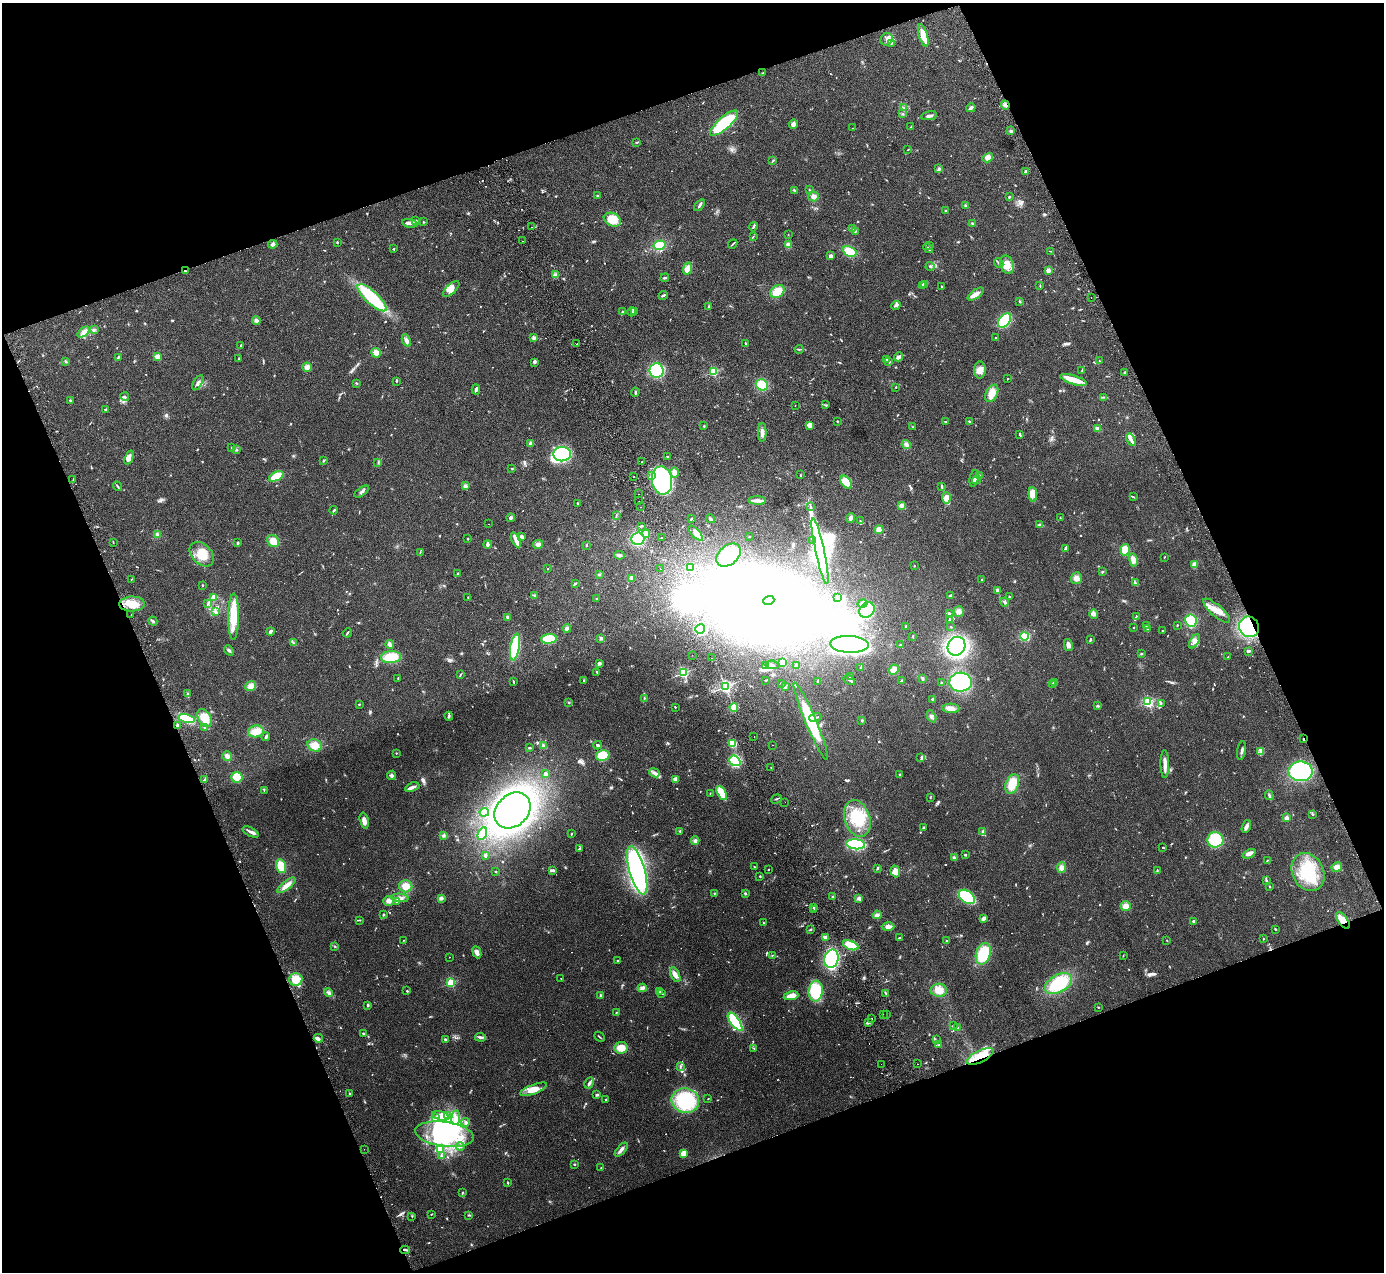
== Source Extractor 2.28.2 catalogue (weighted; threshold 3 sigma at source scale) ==
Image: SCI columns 55-5581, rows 180-5257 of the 5636 x 5565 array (HDU 1 of 3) = the unmasked area's bounding box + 8 px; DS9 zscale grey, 4 x 4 block average (1 PNG px = mean of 4 x 4 image px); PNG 1386 x 1274 px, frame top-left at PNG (2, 3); each listed source drawn as its Kron ellipse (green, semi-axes under 4 px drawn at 4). Shown black and unused: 41% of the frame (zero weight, under 2 of 3 exposures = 3% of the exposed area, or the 3 px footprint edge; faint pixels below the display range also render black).
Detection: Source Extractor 2.28.2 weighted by HDU 2 'WHT'. Background 0.0772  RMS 0.0083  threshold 0.0374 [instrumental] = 3 sigma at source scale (4.5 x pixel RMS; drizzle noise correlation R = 1.50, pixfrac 1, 0.05/0.05 arcsec/px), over >= 5 px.
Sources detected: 925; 10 too faint to see at this stretch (4 x 4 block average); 38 inside a brighter object's white glare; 4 cosmic-ray / hot-pixel residue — neither listed nor drawn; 21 coinciding with a brighter row at this scale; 48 inside a brighter listed object's ellipse — not listed separately; of the other 804, all 500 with FLUX_AUTO >= 2.63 (the completeness limit of this list) listed and drawn (304 fainter detections not listed), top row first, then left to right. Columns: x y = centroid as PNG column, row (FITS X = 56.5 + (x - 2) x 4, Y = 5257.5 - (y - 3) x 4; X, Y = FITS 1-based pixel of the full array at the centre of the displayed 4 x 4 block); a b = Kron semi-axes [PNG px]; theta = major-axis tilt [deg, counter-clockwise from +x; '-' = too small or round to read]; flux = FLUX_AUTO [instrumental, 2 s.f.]
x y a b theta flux
923 35 12 3 -74 81
887 39 6 5 - 24
891 43 3 2 - 4.1
762 73 2 2 - 3.3
1005 105 4 3 - 13
903 108 4 3 - 6.8
971 108 5 2 - 19
903 114 2 2 - 4.3
929 116 8 2 10 15
724 123 18 6 41 320
793 124 4 3 - 19
911 127 2 2 - 2.9
852 128 2 2 - 3.4
1011 131 2 2 - 54
637 142 4 2 - 4.3
908 150 2 2 - 3.4
988 158 5 4 - 30
772 161 3 2 - 3.8
939 169 3 2 - 5
1026 171 3 3 - 6.9
794 190 3 2 - 5.1
809 190 2 2 - 3
597 196 2 2 - 6.8
814 196 5 5 - 19
1009 197 2 2 - 5.9
700 205 7 2 55 10
965 205 3 2 - 4.1
945 210 3 2 - 4.4
612 220 9 6 -24 110
416 221 3 2 - 3.3
423 222 2 2 - 3.1
410 223 8 3 -11 18
972 223 2 2 - 4.3
531 227 2 2 - 5
753 227 4 2 - 5.5
852 228 2 2 - 7.5
855 232 2 2 - 3.6
788 234 2 2 - 3
753 236 3 2 - 2.7
522 241 2 2 - 56
337 242 3 2 - 4.4
273 244 4 3 - 12
733 244 5 2 - 5.2
659 245 6 4 13 120
788 245 4 4 - 11
930 245 3 2 - 3.8
928 248 5 2 - 7.5
393 249 2 2 - 4.1
1050 251 4 2 - 3.1
850 252 7 5 -27 120
831 256 3 3 - 13
999 263 5 2 - 6.4
1007 265 9 6 -73 57
930 266 4 2 - 5.3
687 269 6 4 77 39
1048 270 2 2 - 110
185 271 3 2 - 4.2
555 275 2 2 - 3.4
665 278 4 2 - 6.1
925 284 2 2 - 3.1
922 286 3 3 - 6.2
1040 286 2 2 - 3.2
942 287 3 2 - 2.7
451 289 10 4 43 32
777 291 8 6 34 66
976 294 9 4 34 34
663 295 5 2 - 7.9
1091 297 2 2 - 6.7
372 298 19 6 -43 320
1020 301 2 2 - 4.4
896 305 5 2 - 9.7
709 306 3 2 - 5
635 311 3 2 - 6.1
623 312 2 2 - 4.4
632 312 4 2 - 6.8
1004 320 8 5 52 230
256 321 4 4 - 16
94 330 4 2 - 5.5
84 332 7 3 40 19
995 337 2 2 - 4
534 338 3 3 - 8.3
406 340 6 4 -65 17
746 343 2 2 - 7.5
577 344 2 2 - 18
241 346 3 2 - 3.6
799 349 4 2 - 5.1
376 353 5 5 - 29
157 356 2 2 - 160
118 357 3 2 - 5.5
899 357 4 2 - 23
239 359 3 2 - 2.9
887 359 3 2 - 3.2
65 361 3 2 - 7.8
1099 361 2 2 - 2.7
534 362 3 3 - 10
889 362 3 2 - 7.4
307 367 5 4 - 31
980 370 8 6 90 34
1082 370 3 2 - 4.1
657 371 7 7 - 360
713 372 2 2 - 480
1125 373 3 2 - 6
1007 379 2 2 - 3.5
1073 380 14 4 -18 68
396 381 2 2 - 2.9
198 383 8 3 61 14
356 383 2 2 - 2.8
762 385 6 5 - 120
896 387 2 2 - 2.9
476 389 5 3 - 8.5
635 392 4 2 - 5.7
992 393 9 6 63 60
125 397 4 2 - 6.8
1103 397 3 2 - 3.9
70 400 2 2 - 3.1
795 405 2 2 - 2.7
825 405 2 2 - 3.2
106 409 4 2 - 5.7
837 421 2 2 - 11
946 421 2 2 - 3.2
970 421 4 2 - 4.3
809 425 3 3 - 35
704 426 2 2 - 3.4
913 427 2 2 - 2.6
1097 428 4 3 - 7.2
762 432 9 4 90 22
1020 434 3 2 - 5.6
1131 440 7 4 -58 18
530 444 4 2 - 15
906 445 5 3 - 11
232 447 3 2 - 5
236 449 3 2 - 3.9
562 454 9 7 5 470
667 456 2 2 - 4.2
129 458 7 3 69 23
324 461 3 2 - 3.8
642 462 2 2 - 5.6
378 463 2 2 - 2.7
512 469 2 2 - 4.3
674 472 5 4 - 30
801 475 2 2 - 2.8
276 476 8 4 26 100
651 476 2 2 - 4.6
980 476 4 2 - 9.3
634 477 2 2 - 7
974 478 8 2 78 12
73 480 4 2 - 4.5
662 480 14 10 -80 700
976 480 5 3 - 11
846 482 7 4 -50 67
117 486 5 2 - 6
465 486 4 3 - 10
941 486 3 2 - 6.7
362 492 8 3 36 15
639 494 2 2 - 8.3
1033 494 7 4 -84 23
1133 497 3 2 - 4
946 498 5 3 - 54
757 500 9 2 -2 41
639 501 2 2 - 3.5
577 503 3 2 - 3.2
901 506 4 3 - 9
641 507 2 2 - 3.8
811 507 2 2 - 4.5
334 510 4 2 - 8.4
616 515 4 2 - 4.7
511 518 4 3 - 8.9
850 518 5 3 - 10
1060 518 2 2 - 4.4
691 519 3 2 - 4.5
710 519 4 2 - 5.7
860 521 2 2 - 2.9
489 524 2 2 - 4.6
1040 525 4 2 - 7.2
642 526 3 2 - 3.6
879 530 4 4 - 27
696 533 9 3 -47 20
646 534 4 4 - 25
158 535 4 3 - 10
521 537 4 4 - 10
749 537 2 2 - 4.9
661 538 2 2 - 5.3
468 539 3 2 - 4.3
638 539 6 6 - 250
516 540 8 4 -64 26
273 541 6 5 - 49
813 541 3 2 - 5.1
113 542 3 2 - 3
238 543 2 2 - 8
487 544 4 2 - 24
538 544 5 4 - 15
586 545 3 2 - 3.5
1065 548 4 2 - 11
1125 550 6 4 -86 68
820 551 34 4 -78 2400
420 552 2 2 - 2.9
202 554 14 10 -45 89
619 555 5 3 - 11
729 555 14 9 42 170
1164 557 2 2 - 3.7
1133 560 6 4 -78 24
1195 565 4 3 - 29
914 566 2 2 - 4.7
690 568 4 4 - 53
548 569 2 2 - 4.1
660 569 2 2 - 2.6
1102 572 2 2 - 3.3
458 574 3 3 - 5.4
599 575 3 2 - 3.9
632 578 3 3 - 24
1076 578 6 5 - 24
131 579 3 2 - 2.7
982 579 2 2 - 11
575 583 3 2 - 4.8
1135 583 4 3 - 5.8
202 585 2 2 - 3.1
997 590 3 3 - 8.5
951 595 4 2 - 5.3
535 596 3 3 - 5.7
468 597 3 2 - 3.6
1009 597 3 2 - 4.8
213 598 3 2 - 8.5
837 598 4 2 - 8.4
596 599 2 2 - 3.2
769 601 6 3 19 13000
1004 602 4 2 - 7.8
863 603 5 3 - 30
132 604 13 7 2 71
208 604 3 2 - 5.1
867 610 8 7 - 190
959 611 5 5 - 20
1217 611 17 5 -41 50
216 612 3 2 - 6
131 614 2 2 - 8.2
949 614 3 2 - 9.1
1094 614 5 4 - 16
1136 616 2 2 - 4.1
234 617 23 5 90 150
508 617 3 3 - 8.6
949 619 3 2 - 4.3
153 621 4 3 - 8.4
1191 621 6 5 - 240
1146 625 3 2 - 3.2
1177 625 2 2 - 3.6
906 626 2 2 - 13
951 627 2 2 - 4.9
1134 627 2 2 - 3.1
1249 627 10 9 - 340
567 628 4 4 - 12
1148 628 3 2 - 4.8
700 629 5 4 - 160
270 631 4 2 - 16
1162 631 2 2 - 2.8
347 633 4 2 - 4.7
1024 636 4 3 - 190
913 637 3 2 - 3.3
601 638 3 3 - 6.9
549 639 8 4 4 130
1090 640 3 2 - 5.3
1194 641 8 4 58 19
293 643 4 2 - 5
390 644 4 2 - 19
850 644 19 8 -2 1700
900 645 2 2 - 5.3
1068 645 6 3 -79 25
956 646 9 8 - 830
515 647 13 4 81 230
229 650 6 3 -49 9.6
1248 651 4 2 - 9.9
1141 654 2 2 - 3.4
692 655 2 2 - 2.7
391 657 10 6 5 160
1228 657 3 2 - 3.5
711 658 2 2 - 6.2
599 663 4 3 - 11
782 663 3 3 - 64
766 665 3 2 - 5.2
772 665 7 3 -6 10
796 666 3 2 - 18
861 668 3 2 - 5.5
894 670 5 4 - 41
597 672 2 2 - 5.8
683 673 2 2 - 660
460 675 4 2 - 3.9
851 676 3 2 - 5.1
922 678 2 2 - 3.6
398 679 3 2 - 3.7
766 680 3 2 - 3
849 680 6 2 -35 8
583 681 3 2 - 3.6
818 681 2 2 - 3.7
901 681 3 2 - 3.8
513 682 3 2 - 4.4
961 682 11 9 -2 430
1055 682 2 2 - 2.6
942 683 2 2 - 30
781 684 2 2 - 4
1052 684 3 2 - 6.2
251 686 5 5 - 34
785 686 3 2 - 5.9
725 687 2 2 - 1100
188 694 2 2 - 4
644 698 3 2 - 3.8
933 699 3 3 - 7.2
569 702 2 2 - 2.7
1147 702 2 2 - 460
1161 703 3 2 - 3
359 704 2 2 - 4.8
1098 706 3 2 - 4.6
675 707 2 2 - 3.2
734 707 4 3 - 84
951 708 8 4 -2 28
449 716 4 2 - 10
931 716 6 4 -63 13
815 717 6 2 21 6
205 718 10 6 -58 89
186 719 8 4 -16 180
862 720 3 2 - 4.7
811 721 42 5 -67 240
178 726 2 2 - 100
204 728 2 2 - 3.6
256 731 8 6 10 60
754 736 2 2 - 7.2
266 737 4 3 - 7.6
1303 739 3 2 - 3.7
733 743 4 3 - 120
315 745 7 5 -20 52
598 745 4 3 - 9.2
773 745 2 2 - 2.8
543 746 4 3 - 12
529 748 2 2 - 4.6
1242 751 9 2 80 12
1261 751 4 3 - 9.2
396 753 2 2 - 8.6
603 755 7 5 14 130
227 756 5 4 - 17
921 757 2 2 - 2.8
735 761 6 5 - 200
1165 764 14 3 -89 31
771 767 2 2 - 3.5
1301 771 12 10 -2 510
655 773 5 3 - 15
545 774 3 3 - 9.9
900 774 2 2 - 4.8
391 775 5 2 - 6.8
237 777 5 5 - 160
675 779 4 3 - 13
205 780 3 2 - 7.2
1012 784 10 6 67 91
412 787 7 3 21 19
264 790 3 2 - 3.9
710 793 2 2 - 3.4
722 793 8 3 -61 110
1269 795 5 2 - 7.9
930 798 2 2 - 3.1
776 799 5 2 - 5.2
785 802 2 2 - 8.8
512 810 20 15 45 2100
484 812 5 3 - 12
1313 814 2 2 - 2.7
857 818 19 12 -71 160
1286 818 2 2 - 120
364 821 8 3 -77 29
924 827 2 2 - 4.3
1246 827 7 3 69 18
680 831 2 2 - 3.9
983 831 3 2 - 6.9
251 832 9 3 -28 17
482 834 6 4 64 63
572 834 3 2 - 3.5
443 835 4 3 - 8.2
1215 840 8 7 - 190
695 841 4 4 - 10
856 844 9 5 -4 330
1163 847 2 2 - 3.6
579 849 3 2 - 4.8
1249 854 7 3 24 19
485 855 2 2 - 25
965 855 2 2 - 7.6
954 857 4 3 - 7.7
1267 860 3 2 - 2.6
281 866 7 4 -73 86
754 867 2 2 - 2.7
1337 867 5 4 - 26
878 868 3 2 - 7.3
1062 868 5 4 - 19
553 870 3 2 - 10
637 870 25 7 -74 940
769 870 2 2 - 3
1157 870 2 2 - 3
895 871 6 5 - 33
496 872 2 2 - 4.8
1308 872 20 15 -64 220
760 876 3 2 - 3.1
1266 881 3 2 - 6.7
286 885 11 4 39 37
406 886 6 6 - 44
1269 886 3 2 - 2.9
714 893 2 2 - 3
745 893 2 2 - 4
833 896 2 2 - 7.9
967 897 9 6 -38 290
400 898 9 3 -3 18
441 898 3 3 - 8.8
859 898 3 3 - 9.7
389 901 5 5 - 17
397 902 2 2 - 3.5
1126 906 5 5 - 31
814 907 3 2 - 4.5
814 910 2 2 - 3.8
384 914 2 2 - 5.3
877 915 4 3 - 13
983 918 3 2 - 40
360 920 2 2 - 3.8
1194 921 2 2 - 45
1343 921 10 4 -55 76
763 923 3 2 - 3.1
888 927 6 3 0 24
810 929 3 2 - 5.5
1275 929 3 2 - 3
825 937 4 3 - 8.5
899 938 3 2 - 5.8
1263 939 2 2 - 2.9
404 940 2 2 - 4.5
946 941 2 2 - 20
1167 941 2 2 - 2.8
851 945 8 4 -22 110
335 946 3 2 - 4.5
477 952 6 4 -66 18
983 954 11 7 74 190
772 955 2 2 - 3.1
1123 955 3 2 - 2.8
449 957 2 2 - 3.4
831 959 9 7 76 520
618 961 3 2 - 5.8
675 975 8 4 -63 26
561 978 2 2 - 3.2
296 979 6 6 - 72
451 982 2 2 - 440
1059 983 15 8 30 170
642 988 4 3 - 11
939 990 8 6 1 52
407 991 2 2 - 5.1
816 991 10 7 85 210
660 992 2 2 - 2.9
328 993 4 2 - 9.3
886 993 3 2 - 5.7
662 994 2 2 - 3.9
600 995 3 2 - 4.5
791 996 7 3 11 55
368 1005 3 2 - 6.7
1098 1007 2 2 - 4
616 1012 2 2 - 4.2
883 1014 2 2 - 3.8
887 1015 2 2 - 2.8
872 1019 2 2 - 4.5
735 1022 11 4 -54 340
868 1023 3 2 - 12
953 1026 2 2 - 3.9
957 1027 4 2 - 4.6
363 1033 3 2 - 4.8
480 1037 5 2 - 10
599 1037 6 2 -41 4.6
318 1038 4 3 - 12
445 1039 4 2 - 6.2
936 1040 2 2 - 2.7
939 1045 2 2 - 3.4
621 1048 6 6 - 55
754 1049 3 2 - 2.8
980 1056 14 5 26 110
881 1064 2 2 - 4.1
917 1064 2 2 - 4.7
680 1067 3 2 - 5.5
589 1083 6 2 62 12
533 1089 14 4 21 62
350 1093 2 2 - 4
597 1095 3 2 - 6.6
606 1099 2 2 - 4.2
708 1099 2 2 - 3
685 1100 14 12 -12 320
448 1115 3 2 - 6.8
441 1116 9 3 -14 27
435 1118 3 2 - 5.7
456 1118 7 4 83 29
466 1122 4 3 - 10
444 1134 29 12 -8 260
460 1146 4 3 - 9.7
364 1149 2 2 - 3.5
440 1150 3 2 - 6.3
621 1150 8 3 49 19
683 1153 3 3 - 42
441 1156 3 2 - 3.6
574 1164 2 2 - 4.7
601 1168 2 2 - 3.1
508 1183 3 2 - 5
462 1193 3 2 - 3.9
431 1214 2 2 - 3.4
469 1215 3 2 - 2.7
412 1216 2 2 - 3.2
405 1250 5 2 - 8
Overlapping masked pixels (flux is a lower limit): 8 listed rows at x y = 1005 105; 185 271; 1249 627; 178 726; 1303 739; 1343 921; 980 1056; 405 1250
Diffuse or blended objects may show on this block-average render without a row.